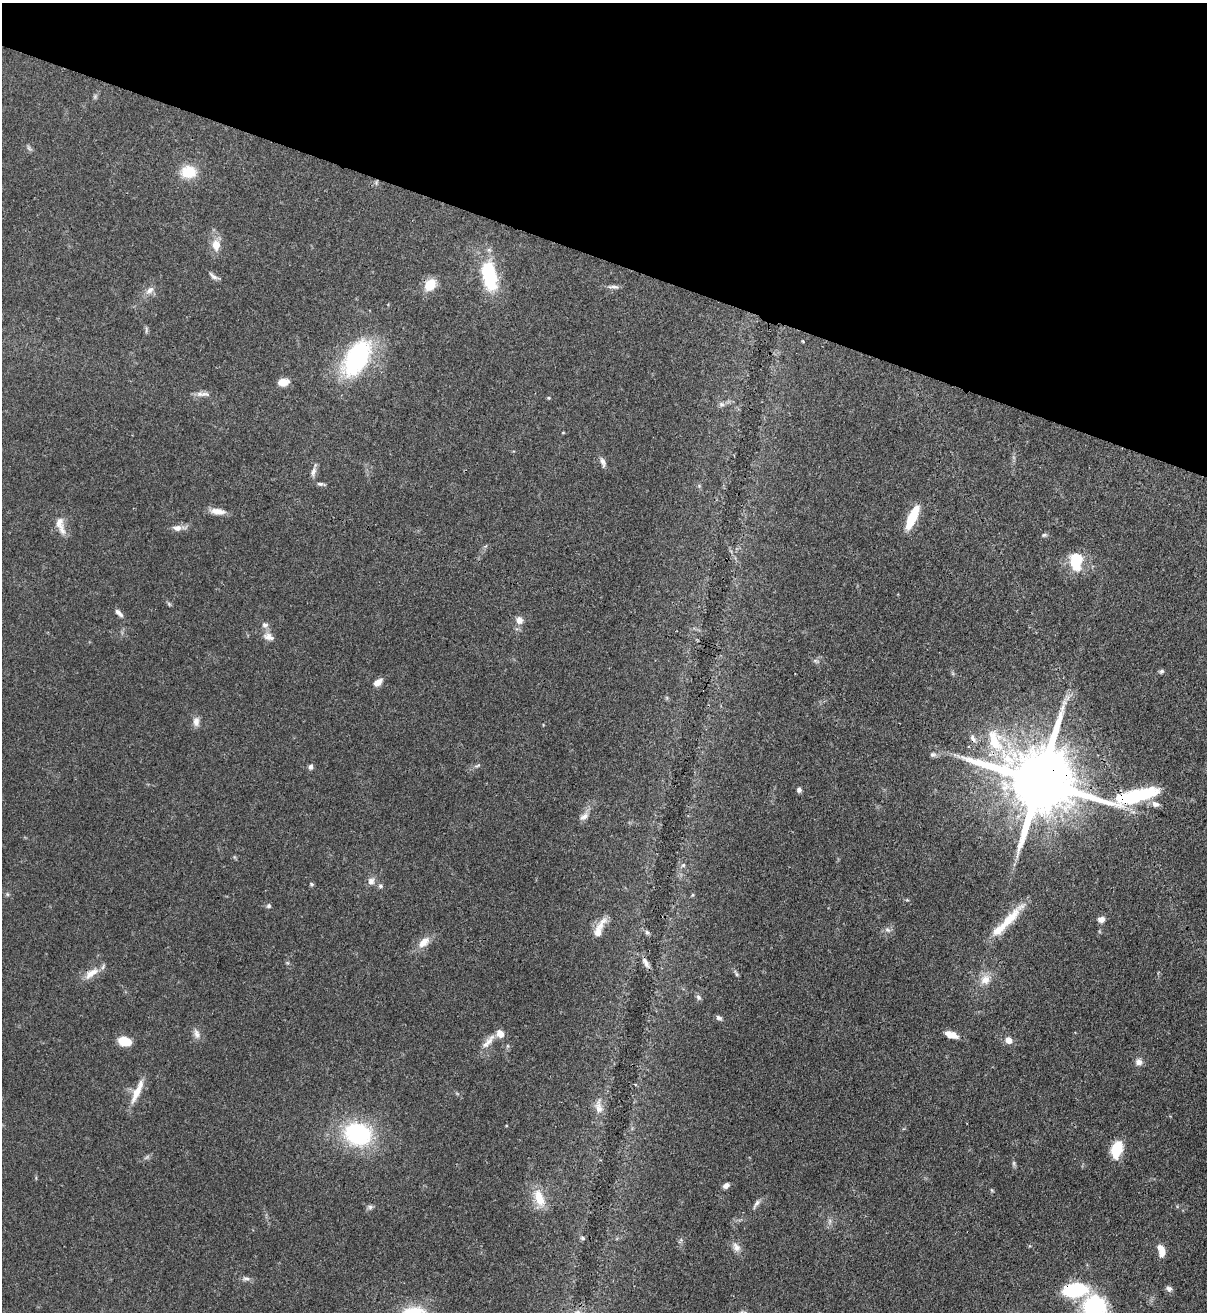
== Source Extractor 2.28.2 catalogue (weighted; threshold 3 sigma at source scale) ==
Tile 2 of 4 x 4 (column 2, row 1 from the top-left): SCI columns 1423-2627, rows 3964-5273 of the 5383 x 5308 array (HDU 1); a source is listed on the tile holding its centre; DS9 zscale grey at full resolution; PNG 1209 x 1314 px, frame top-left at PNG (2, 3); no overlay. Shown black and unused: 20% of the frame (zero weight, under 3 of 4 exposures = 7% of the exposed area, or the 3 px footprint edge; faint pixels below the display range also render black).
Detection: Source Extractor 2.28.2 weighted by HDU 2 'WHT'; one run over the whole footprint, this tile lists its part. Background 0.0825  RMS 0.0039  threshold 0.0176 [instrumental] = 3 sigma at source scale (4.5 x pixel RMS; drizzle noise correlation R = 1.50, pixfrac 1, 0.05/0.05 arcsec/px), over >= 5 px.
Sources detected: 83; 1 too faint to see at this stretch — not listed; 3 inside a brighter listed object's ellipse — not listed separately; the other 79 listed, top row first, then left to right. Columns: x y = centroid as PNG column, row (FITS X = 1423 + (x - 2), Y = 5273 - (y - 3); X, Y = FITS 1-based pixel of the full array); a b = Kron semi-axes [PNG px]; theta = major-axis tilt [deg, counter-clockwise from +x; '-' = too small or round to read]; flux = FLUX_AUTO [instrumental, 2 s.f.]
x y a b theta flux
29 148 8 4 -53 0.77
188 172 19 15 -4 9
216 245 11 9 -87 4.6
489 275 28 13 -79 29
213 276 14 5 -41 1.3
430 285 14 11 54 7.1
613 287 16 5 -5 1.4
150 290 13 7 39 2.1
146 330 10 2 90 0.49
357 358 42 23 58 46
283 382 12 8 9 3.6
205 394 15 6 -3 2
548 398 4 3 - 0.46
722 404 8 6 -1 1.2
603 462 14 6 -72 1.6
313 471 13 6 72 1.8
320 484 9 5 -13 0.83
218 511 19 7 -7 3.4
912 517 26 8 66 12
59 522 15 10 76 3.2
177 528 12 8 -5 2.3
1044 535 6 5 - 0.68
1076 561 22 15 -88 11
119 613 13 5 -43 1.6
519 620 10 8 -81 2.5
265 625 9 6 0 1.2
268 637 15 10 -19 2.7
1162 671 6 5 - 0.81
378 682 9 6 39 3.3
196 722 13 8 87 2.2
973 739 10 6 -61 1.7
994 740 36 16 -68 16
933 754 8 6 10 0.99
478 765 8 3 19 0.65
311 767 7 6 - 1.1
1040 781 31 17 -11 5000
799 790 6 5 - 0.95
1155 804 11 7 -24 2.1
584 816 13 7 28 2
683 865 6 5 - 0.67
371 881 9 9 - 2
312 884 5 4 - 0.58
380 886 7 5 -1 0.81
7 894 6 4 -71 0.52
269 906 6 6 - 0.88
1009 919 52 10 47 11
1101 919 7 6 - 2.2
599 929 28 8 66 5.1
887 930 7 4 -1 0.94
647 932 7 5 -44 0.76
424 942 19 10 45 4.2
646 963 15 6 -61 2
91 973 23 9 36 4.5
736 974 7 4 -71 0.62
985 980 14 12 55 4.4
698 997 8 6 -54 0.91
719 1018 8 6 -20 1
197 1034 14 7 -70 2
951 1035 14 7 -19 4.2
1008 1040 8 7 - 2.9
124 1041 11 7 -10 9.2
487 1043 21 7 46 3.5
1139 1062 8 8 - 2
137 1091 34 7 65 5.8
599 1107 21 9 -85 4
358 1134 25 20 -17 43
1117 1149 12 8 74 16
726 1185 7 5 29 1.9
991 1190 6 3 -70 0.45
539 1198 24 12 -70 7.5
756 1204 14 5 55 1.4
370 1207 6 6 - 0.92
583 1238 6 5 - 0.64
736 1247 14 9 -61 2.4
1161 1251 15 8 -75 4
246 1279 12 4 -1 1.2
1169 1289 8 7 - 1.3
1075 1290 18 10 7 34
1095 1308 28 25 89 34
Overlapping masked pixels (flux is a lower limit): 4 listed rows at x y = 973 739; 994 740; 1040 781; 1075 1290
Isophote crosses this tile's border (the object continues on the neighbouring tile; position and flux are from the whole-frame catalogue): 1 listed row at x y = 1095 1308